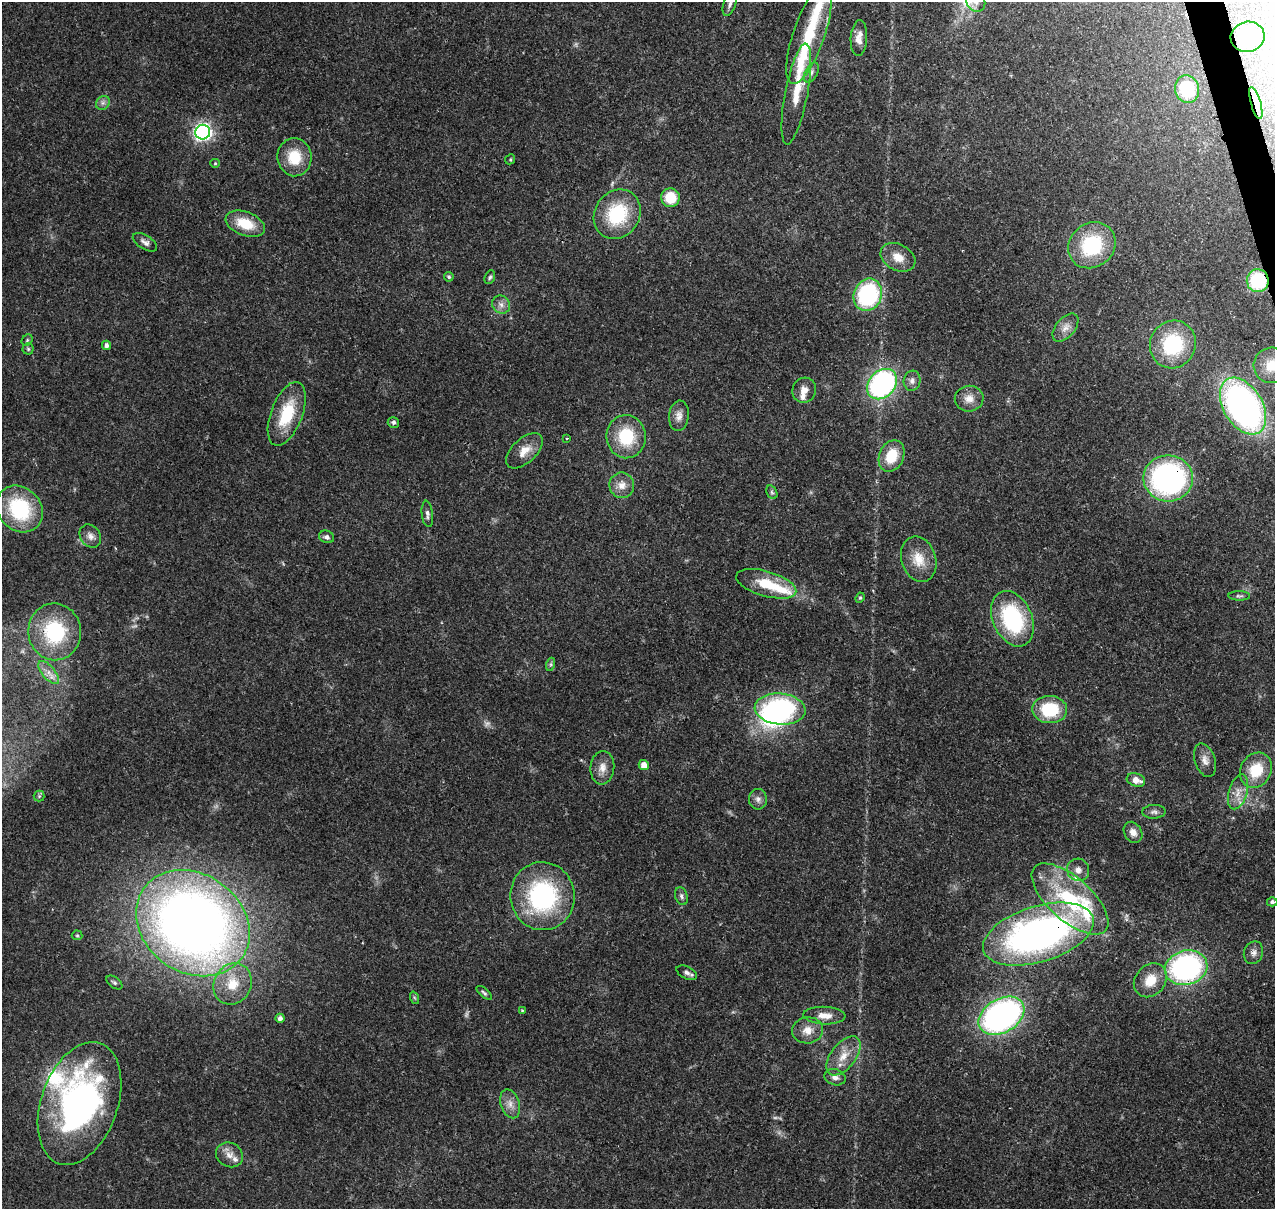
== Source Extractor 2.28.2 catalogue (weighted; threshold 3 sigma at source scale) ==
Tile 10 of 4 x 4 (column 2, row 3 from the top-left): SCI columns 1389-2661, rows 1338-2544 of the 5323 x 5039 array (HDU 1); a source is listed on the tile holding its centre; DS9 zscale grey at full resolution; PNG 1277 x 1211 px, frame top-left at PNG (2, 2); each listed source drawn as its Kron ellipse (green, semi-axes under 4 px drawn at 4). Shown black and unused: <1% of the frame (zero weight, under 3 of 4 exposures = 8% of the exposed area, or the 3 px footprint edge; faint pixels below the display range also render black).
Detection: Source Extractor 2.28.2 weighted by HDU 2 'WHT'; one run over the whole footprint, this tile lists its part. Background 0.0758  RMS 0.0035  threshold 0.0156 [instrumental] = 3 sigma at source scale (4.5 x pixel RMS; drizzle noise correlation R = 1.50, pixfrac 1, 0.0396/0.0396 arcsec/px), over >= 5 px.
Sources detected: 109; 4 too faint to see at this stretch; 1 inside a brighter object's white glare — neither listed nor drawn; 8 inside a brighter listed object's ellipse — not listed separately; the other 96 listed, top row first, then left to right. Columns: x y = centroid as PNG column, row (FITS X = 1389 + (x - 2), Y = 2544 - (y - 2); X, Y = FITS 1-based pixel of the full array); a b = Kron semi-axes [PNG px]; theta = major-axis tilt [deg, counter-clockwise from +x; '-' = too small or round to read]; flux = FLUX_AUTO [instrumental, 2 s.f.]
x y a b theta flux
976 2 10 9 - 2.3
730 4 12 6 71 1.4
809 34 52 15 71 18
1248 37 17 15 13 13
859 38 18 8 87 2.9
811 72 11 6 61 1.3
1187 89 14 12 -74 17
796 94 51 11 79 9.2
103 103 7 6 - 1.2
1256 103 17 5 -74 2.2
203 132 7 7 - 110
294 157 19 17 -83 11
510 159 5 4 - 0.45
215 163 5 4 - 0.4
670 198 9 9 - 9.9
617 214 26 22 56 23
245 224 21 12 -20 9.6
145 242 14 7 -32 1.6
1092 245 25 22 39 25
898 257 18 13 -28 5.1
449 277 5 4 - 0.69
490 277 7 5 68 0.7
1258 281 11 11 - 19
868 295 16 13 68 41
501 305 9 8 - 1.9
1065 328 16 9 49 3.1
27 340 6 5 - 0.56
1173 344 24 22 63 24
106 345 4 4 - 1.5
28 349 5 5 - 0.64
1272 365 18 18 - 7.1
912 381 10 8 80 1.6
882 384 17 13 46 70
804 390 12 11 - 2.8
969 399 14 13 - 3.7
1243 406 31 19 -59 130
287 414 33 15 69 16
679 416 15 10 84 2.6
393 422 6 5 - 0.97
626 437 21 19 -85 15
567 438 3 2 - 0.28
524 451 22 12 43 4.9
892 456 16 12 66 9.7
1168 478 25 23 -5 84
622 485 13 12 - 3.5
772 492 7 5 -59 0.71
20 509 25 21 -47 28
427 514 13 5 -84 1.4
90 536 12 10 -53 2.3
326 537 8 6 -20 1.2
919 559 23 17 -73 7.3
766 584 31 12 -16 12
1239 596 11 4 -1 0.77
860 598 5 4 - 0.53
1012 619 29 19 -66 36
55 632 28 26 -84 30
551 664 7 4 72 0.64
49 672 14 6 -50 2.7
780 709 25 15 -4 54
1050 710 17 13 -2 17
1205 760 17 10 -71 2.8
644 765 5 5 - 3.3
602 768 17 12 84 3.6
1256 770 18 15 61 11
1136 780 9 6 -17 3
1238 792 18 9 73 3.8
39 796 5 5 - 0.53
758 799 10 9 - 1.7
1154 812 11 7 2 1.3
1133 832 11 8 -58 2.4
1078 870 11 11 - 2.4
543 896 34 32 -84 48
681 896 9 6 -72 1
1070 899 47 21 -42 33
1272 902 5 4 - 0.95
193 923 60 49 -35 370
1038 934 57 28 17 140
77 935 5 5 - 0.45
1253 953 11 9 68 1.8
1186 968 21 17 16 76
687 973 11 6 -26 1.2
1150 980 18 15 48 7.3
114 983 9 5 -37 0.77
233 984 21 18 61 9.5
484 993 9 4 -40 0.71
415 998 6 4 -70 0.49
522 1011 4 4 - 0.32
824 1016 21 9 -3 4
1001 1016 25 17 30 110
280 1018 4 4 - 1.5
808 1030 15 13 6 4.1
843 1056 23 12 52 6.2
835 1077 11 8 -16 1.8
80 1103 64 38 71 110
510 1104 15 9 -72 2.9
229 1155 14 12 -30 3.1
Overlapping masked pixels (flux is a lower limit): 8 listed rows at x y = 1256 103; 1258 281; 1243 406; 1168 478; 55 632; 543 896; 1038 934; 1186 968
Isophote crosses this tile's border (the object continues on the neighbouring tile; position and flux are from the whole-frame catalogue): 3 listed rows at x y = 976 2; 730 4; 1272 365